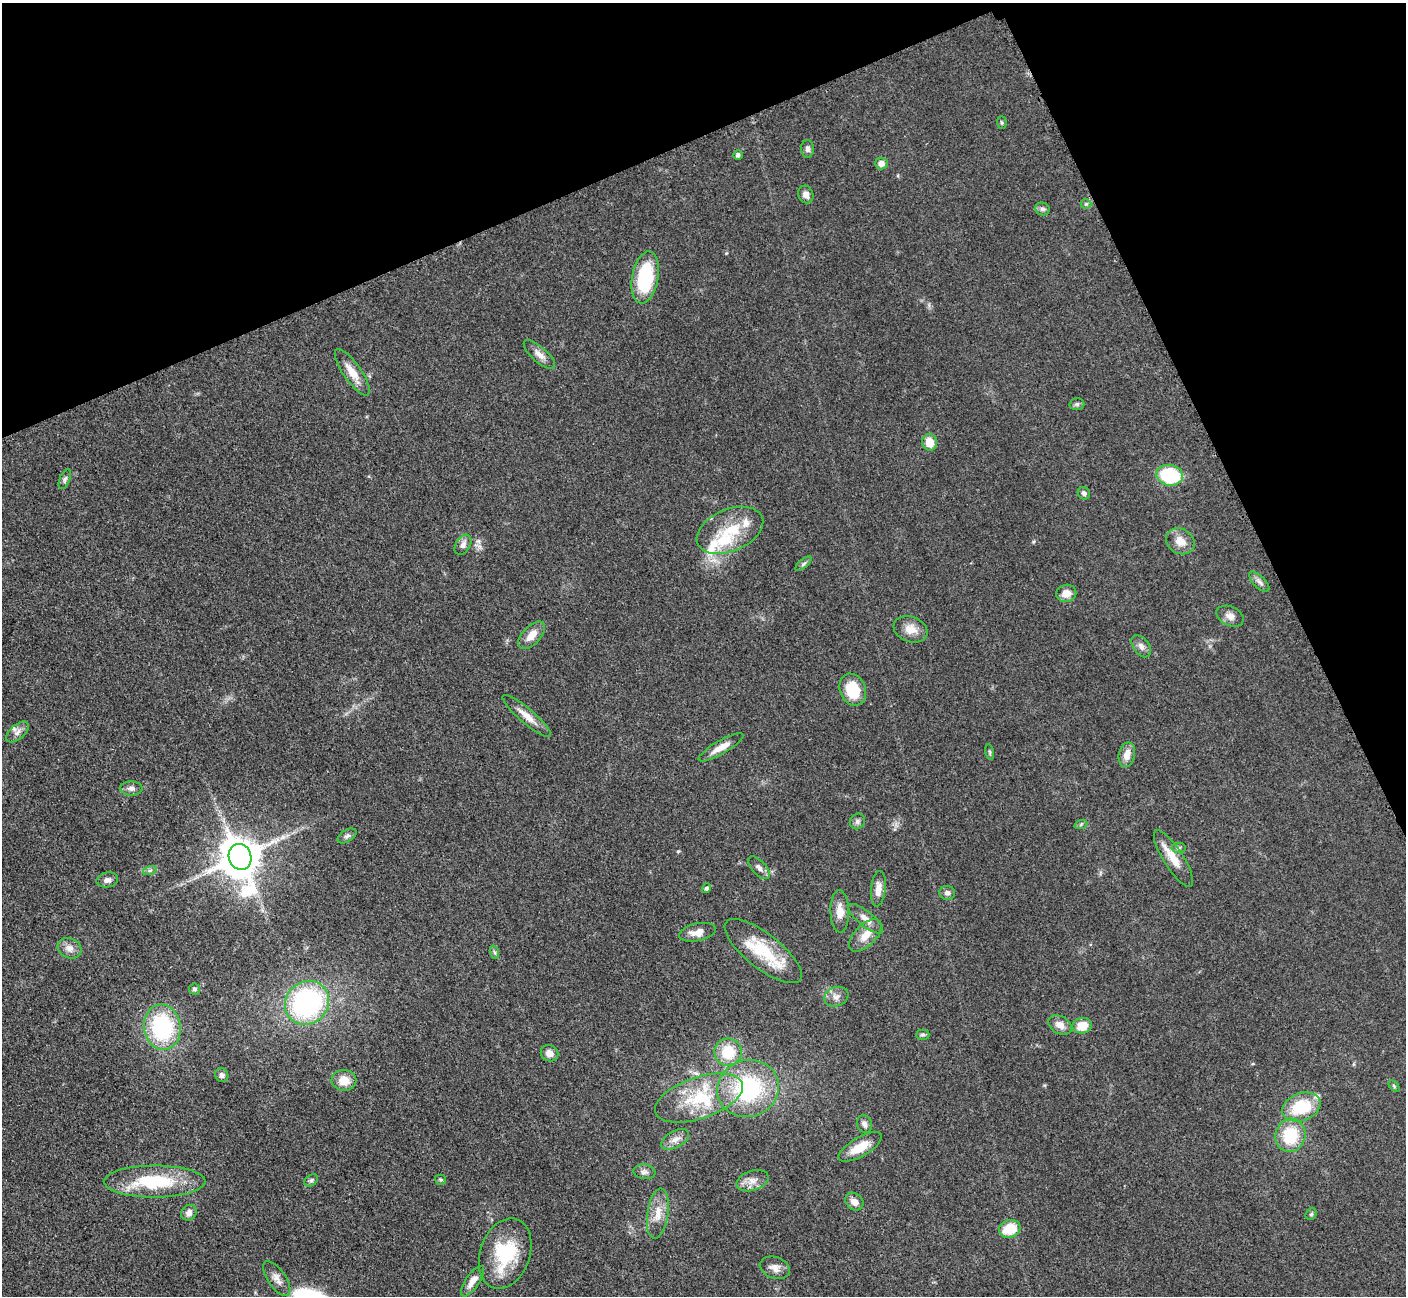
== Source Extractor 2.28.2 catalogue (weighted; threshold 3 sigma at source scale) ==
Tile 3 of 4 x 4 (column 3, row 1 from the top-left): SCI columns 2826-4229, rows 4178-5471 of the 5698 x 5663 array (HDU 1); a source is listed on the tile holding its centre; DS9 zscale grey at full resolution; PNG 1408 x 1298 px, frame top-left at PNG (2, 3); each listed source drawn as its Kron ellipse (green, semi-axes under 4 px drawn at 4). Shown black and unused: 22% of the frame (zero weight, under 3 of 5 exposures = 4% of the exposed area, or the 3 px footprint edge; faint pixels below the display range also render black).
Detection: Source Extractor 2.28.2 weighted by HDU 2 'WHT'; one run over the whole footprint, this tile lists its part. Background 0.0525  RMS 0.0056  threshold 0.0251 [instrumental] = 3 sigma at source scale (4.5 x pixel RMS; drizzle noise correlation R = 1.50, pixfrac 1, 0.05/0.05 arcsec/px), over >= 5 px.
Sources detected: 93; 9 inside a brighter listed object's ellipse — not listed separately; the other 84 listed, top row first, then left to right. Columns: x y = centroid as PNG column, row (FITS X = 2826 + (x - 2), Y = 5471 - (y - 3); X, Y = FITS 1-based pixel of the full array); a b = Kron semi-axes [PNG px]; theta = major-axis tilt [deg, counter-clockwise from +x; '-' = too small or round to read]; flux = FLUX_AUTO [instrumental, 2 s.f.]
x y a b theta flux
1002 122 6 4 -87 0.84
807 149 9 6 -89 2
738 155 4 4 - 1.5
881 163 6 6 - 4.3
806 194 9 7 -67 3.2
1086 204 5 5 - 0.98
1042 209 7 6 - 1.6
645 277 26 13 80 39
539 355 20 7 -41 4.3
352 372 27 9 -55 8.4
1077 404 7 6 - 1.3
929 442 8 7 - 8.6
1170 475 13 10 -10 36
65 479 10 5 68 1.4
1084 493 6 5 - 1.6
730 530 35 21 23 23
1180 541 15 12 -33 6.8
463 545 11 7 59 2.9
803 564 10 4 40 1.2
1259 582 13 6 -45 2.2
1066 593 10 8 11 4.8
1230 616 14 9 -24 3.6
911 629 17 12 -20 6.9
532 635 17 9 47 6.8
1141 646 12 7 -54 2.8
853 690 16 13 -68 18
527 716 31 7 -41 7
18 732 13 7 41 3.1
721 747 25 7 30 6.3
990 752 8 3 -81 0.88
1127 755 12 8 77 6
131 788 11 7 -2 2.3
857 821 8 7 - 1.7
1081 824 6 4 20 0.87
347 836 10 6 31 1.8
1179 848 7 5 2 1.1
240 857 13 11 -70 2100
1173 859 33 10 -58 9.7
759 868 14 7 -46 2.4
150 870 7 4 19 1.2
107 880 11 7 9 2.8
707 888 5 4 - 1.4
878 889 18 7 84 5.8
947 893 8 7 - 2.2
840 911 21 9 -88 6.4
866 919 22 7 -39 4.9
697 932 19 8 13 5.5
865 935 20 10 45 8
69 948 12 10 -26 4.1
763 951 47 17 -38 27
494 952 7 4 -70 0.99
194 989 5 5 - 1.3
836 997 12 9 20 3.6
307 1003 23 21 41 100
1060 1025 12 8 -31 4.5
1082 1026 9 7 10 10
162 1027 23 18 -83 59
923 1035 7 5 0 1
728 1052 13 13 - 17
550 1053 9 8 - 3.6
222 1075 7 6 - 1.9
344 1080 12 10 -4 8
1394 1086 6 4 -47 0.72
748 1088 31 28 18 58
699 1098 46 21 18 33
1301 1107 20 13 20 24
864 1124 9 7 -72 2.3
1290 1135 17 15 77 24
675 1139 15 8 28 4.1
860 1147 24 9 30 11
644 1172 11 7 -8 2.3
311 1180 7 5 37 1.3
441 1180 6 5 - 0.83
155 1181 51 16 0 39
752 1181 16 10 18 4.9
854 1202 10 8 -41 3.8
189 1213 8 7 - 2.9
658 1214 25 10 82 8.7
1311 1214 6 5 - 0.82
1010 1229 11 9 19 15
505 1254 36 25 71 34
775 1268 15 10 -20 4.3
277 1278 20 9 -56 4.4
472 1281 18 7 55 5.3